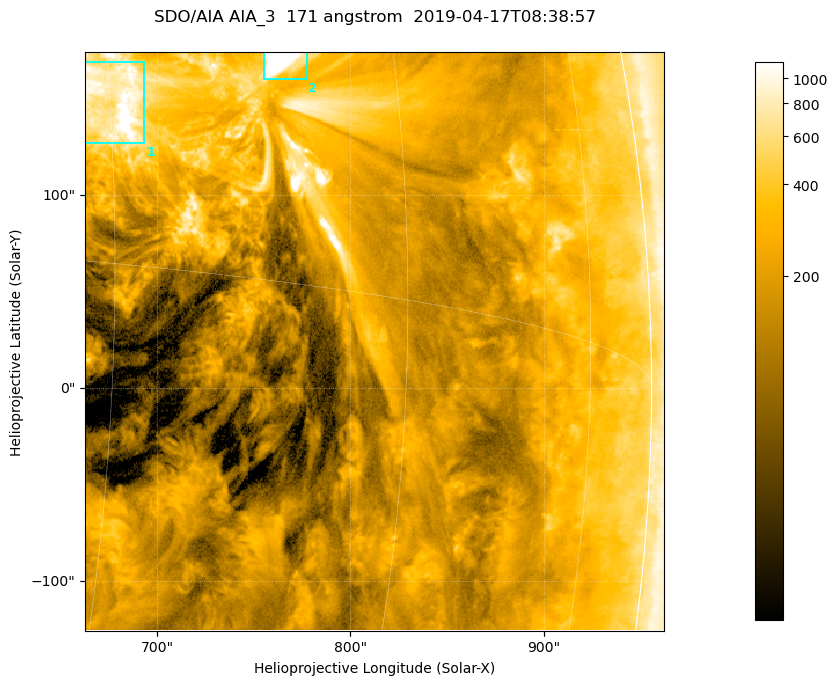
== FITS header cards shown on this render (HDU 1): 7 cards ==
TELESCOP= 'SDO/AIA '           / For AIA: SDO/AIA
INSTRUME= 'AIA_3   '           / For AIA: AIA_ATA1, AIA_ATA2, AIA_ATA3 or AIA_AT
WAVELNTH=                  171 / [angstrom] Wavelength
WAVEUNIT= 'angstrom'           / Wavelength unit: angstrom
DATE-OBS= '2019-04-17T08:38:57.346' / [ISO] Date when observation started; ISO 8
CTYPE1  = 'HPLN-TAN'           / CTYPE1; Typically HPLN
CTYPE2  = 'HPLT-TAN'           / CTYPE2; Typically HPLT

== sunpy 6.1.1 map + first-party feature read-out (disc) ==
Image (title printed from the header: SDO/AIA AIA_3  171 angstrom  2019-04-17T08:38:57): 500 x 500 px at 0.599 arcsec/px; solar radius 956 arcsec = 1595 px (partial field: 3.0% of the solar disc is inside the frame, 96% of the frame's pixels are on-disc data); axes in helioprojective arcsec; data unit not stated in the header (colour bar unlabelled)
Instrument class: DISC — disc imager (sunpy class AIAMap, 171 A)
Bright regions (active regions / flare kernels): reference = the on-disc median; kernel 5 px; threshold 5 sigma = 567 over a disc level ~192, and >= 1.15x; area >= 250 px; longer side >= 6 px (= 3.6 arcsec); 2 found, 2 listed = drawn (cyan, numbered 1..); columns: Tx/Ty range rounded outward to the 2 arcsec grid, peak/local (2 s.f.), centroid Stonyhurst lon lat
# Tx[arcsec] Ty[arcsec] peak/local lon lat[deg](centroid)
1 662..694 126..170 9.3 +45 +5
2 754..778 160..174 15 +53 +7
Off-limb structures (1.02-1.3 R_sun): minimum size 125 px: none found